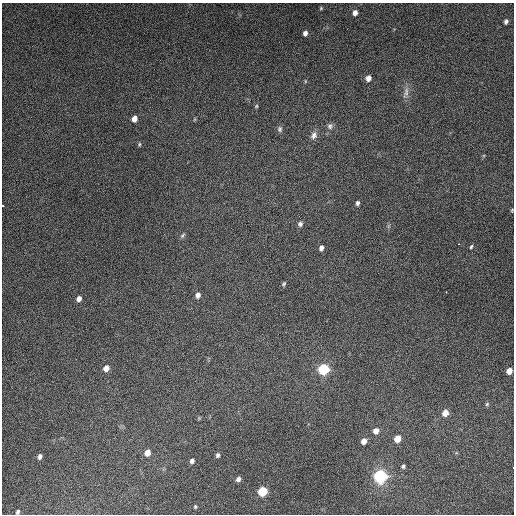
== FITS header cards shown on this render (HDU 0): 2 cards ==
NAXIS1  =                  512
NAXIS2  =                  512

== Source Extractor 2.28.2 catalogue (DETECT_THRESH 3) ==
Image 512 x 512 px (HDU 0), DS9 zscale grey, 1 PNG px = 1 image px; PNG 516 x 516 px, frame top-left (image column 1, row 512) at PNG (2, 3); no overlay
Background 5010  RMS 310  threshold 941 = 3 sigma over >= 5 px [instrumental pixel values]
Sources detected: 43; all 43 listed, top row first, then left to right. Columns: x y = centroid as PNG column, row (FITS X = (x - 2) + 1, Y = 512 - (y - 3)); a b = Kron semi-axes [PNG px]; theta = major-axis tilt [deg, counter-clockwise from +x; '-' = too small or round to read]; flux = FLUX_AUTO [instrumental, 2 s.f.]
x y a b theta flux
321 8 5 4 - 2.4e+04
355 13 6 5 - 1.0e+05
506 21 5 4 - 5.3e+04
305 33 6 5 - 8.1e+04
368 78 6 5 - 1.3e+05
305 81 5 3 - 1.9e+04
406 92 14 7 86 1.2e+05
256 106 5 4 - 2.6e+04
134 119 6 5 - 1.5e+05
330 126 8 8 - 7.3e+04
280 129 8 7 - 5.6e+04
314 135 11 8 65 1.1e+05
139 144 6 4 70 2.8e+04
357 203 5 4 - 5.2e+04
3 205 3 2 - 1.7e+04
512 210 5 3 - 2.0e+04
300 224 7 6 - 6.0e+04
182 235 8 5 39 4.0e+04
471 247 6 4 69 3.1e+04
321 248 6 5 - 7.9e+04
284 284 7 4 60 3.8e+04
446 292 2 2 - 1.1e+04
198 295 6 5 - 9.5e+04
79 299 6 5 - 1.1e+05
106 368 6 5 - 1.5e+05
324 369 8 7 - 1.1e+06
509 371 5 5 - 1.6e+05
487 404 5 5 - 3.1e+04
445 413 6 5 - 1.9e+05
199 418 5 5 - 2.3e+04
376 431 6 6 - 1.3e+05
397 439 6 5 - 2.4e+05
364 441 6 5 - 1.3e+05
147 453 6 5 - 1.8e+05
218 455 5 4 - 4.9e+04
40 456 6 5 - 7.3e+04
192 461 5 4 - 6.4e+04
403 466 4 4 - 4.1e+04
380 476 10 9 - 1.6e+06
238 479 5 4 - 6.5e+04
262 491 7 6 - 6.9e+05
195 507 4 3 - 2.5e+04
18 512 4 3 - 4.2e+04
At the frame edge (FLAGS 8, measured only in part): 3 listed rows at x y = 3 205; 512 210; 18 512